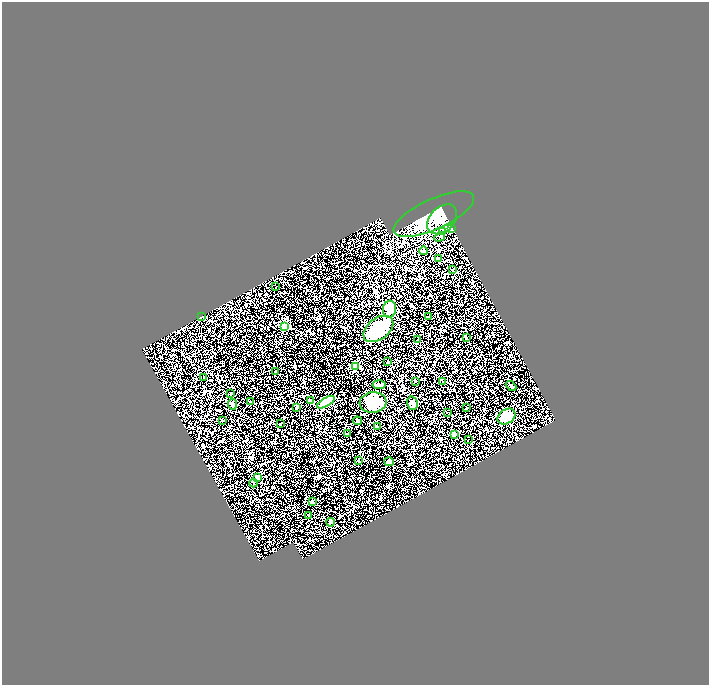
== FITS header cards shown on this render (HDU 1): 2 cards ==
NAXIS1  =                 1414
NAXIS2  =                 1365

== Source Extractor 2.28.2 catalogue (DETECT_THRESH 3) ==
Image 1414 x 1365 px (HDU 1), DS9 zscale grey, zoomed out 1/2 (1 PNG px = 2 x 2 image px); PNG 711 x 687 px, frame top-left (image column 2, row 1365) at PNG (2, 2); each listed source drawn as its Kron ellipse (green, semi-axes under 4 px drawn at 4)
Background 0.362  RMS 0.13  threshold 0.403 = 3 sigma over >= 5 px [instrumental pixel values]
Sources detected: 50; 1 cannot appear on this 1/2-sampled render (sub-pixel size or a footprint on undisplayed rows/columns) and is neither listed nor drawn; the other 49 listed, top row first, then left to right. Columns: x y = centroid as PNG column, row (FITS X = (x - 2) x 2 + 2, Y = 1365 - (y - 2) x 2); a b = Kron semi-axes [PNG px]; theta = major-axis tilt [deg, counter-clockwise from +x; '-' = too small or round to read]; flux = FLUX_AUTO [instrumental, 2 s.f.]
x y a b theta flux
434 214 44 15 25 870
442 219 17 12 44 420
451 228 3 2 - 15
443 231 3 2 - 16
440 237 6 3 29 35
424 251 4 3 - 28
439 259 3 3 - 36
452 270 3 2 - 12
276 287 2 1 - 8.3
390 309 8 6 82 310
202 316 4 2 - 19
428 317 2 2 - 15
285 326 3 3 - 1300
378 329 17 10 37 1300
466 337 4 3 - 22
418 339 2 1 - 12
387 362 3 3 - 21
355 366 3 3 - 970
276 371 2 2 - 10
204 378 2 1 - 7.3
415 381 2 2 - 41
443 382 2 2 - 110
379 385 6 3 -5 55
511 386 6 4 -42 33
231 393 3 2 - 25
311 400 3 2 - 11
250 401 2 2 - 11
326 402 10 3 31 780
373 403 13 10 5 870
412 403 7 5 -77 71
232 404 5 3 - 36
297 408 3 2 - 35
467 408 2 2 - 23
447 412 3 2 - 11
506 416 10 7 34 580
222 420 2 2 - 33
357 421 4 3 - 25
281 423 2 2 - 21
377 426 3 3 - 24
347 433 2 2 - 12
454 435 2 2 - 230
468 440 2 1 - 7.1
359 461 2 1 - 12
389 462 5 3 - 47
258 478 2 2 - 200
253 483 4 3 - 22
313 502 3 2 - 16
309 515 3 2 - 19
330 522 4 3 - 31
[1 sub-pixel or undisplayed-footprint detection neither listed nor drawn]